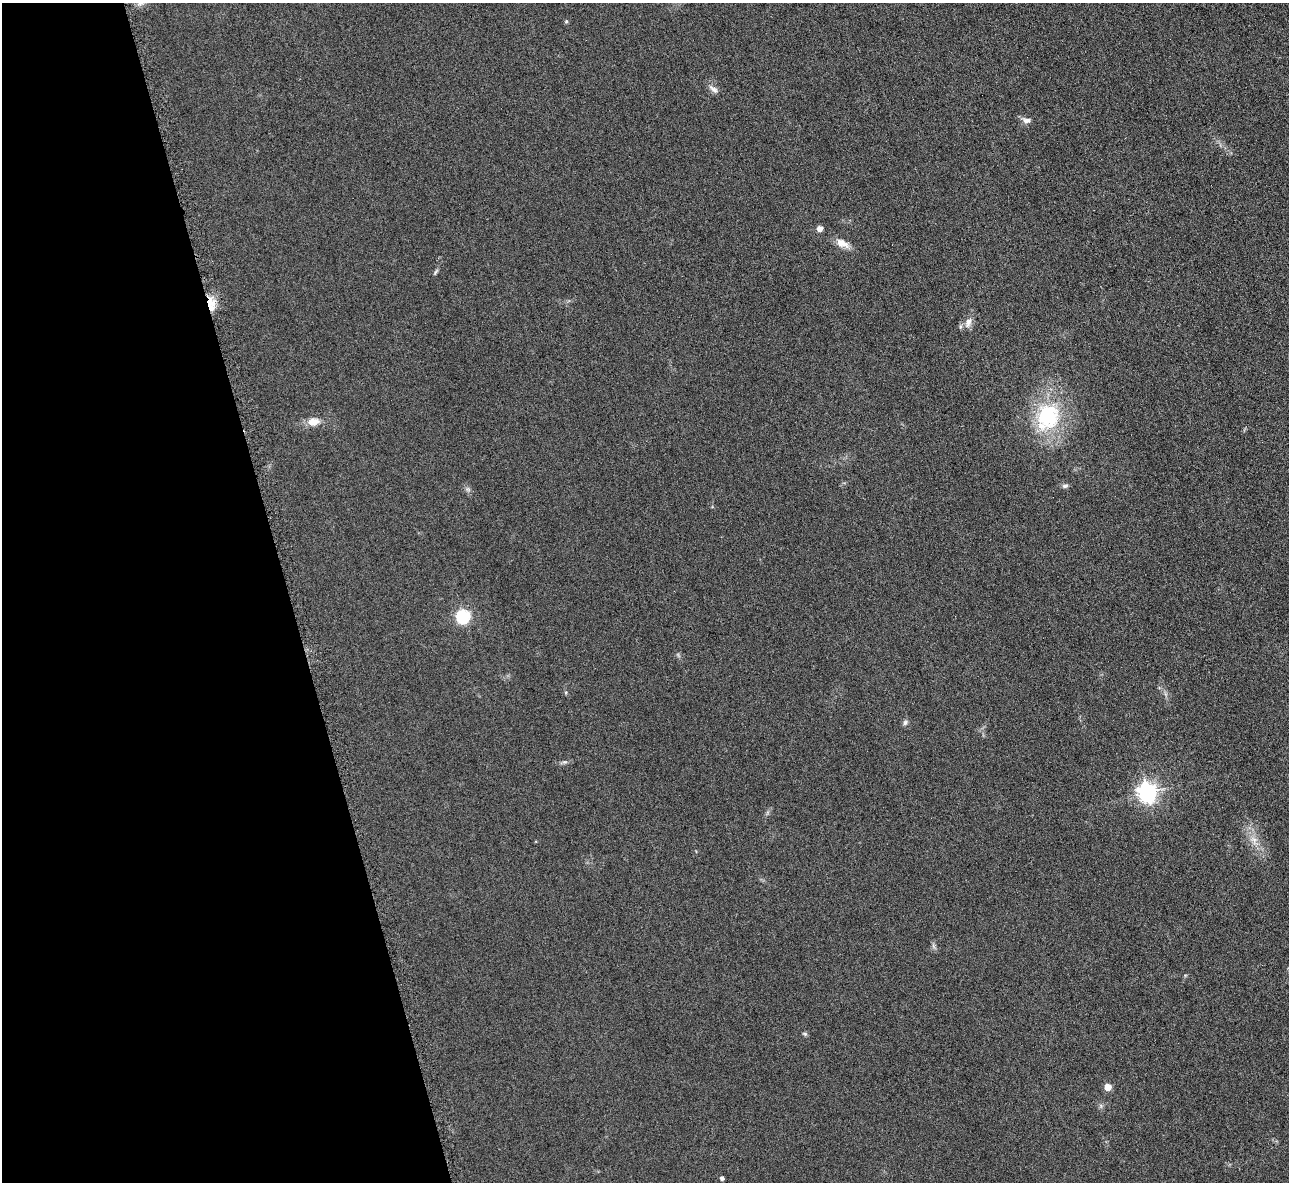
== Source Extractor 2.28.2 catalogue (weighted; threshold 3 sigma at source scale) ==
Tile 5 of 4 x 4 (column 1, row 2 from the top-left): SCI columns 6-1292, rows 2518-3697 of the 5171 x 5154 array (HDU 1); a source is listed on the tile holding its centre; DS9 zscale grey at full resolution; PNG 1291 x 1184 px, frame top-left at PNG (2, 3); no overlay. Shown black and unused: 22% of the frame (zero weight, under 3 of 6 exposures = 2% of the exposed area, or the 3 px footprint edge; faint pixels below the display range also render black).
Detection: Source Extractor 2.28.2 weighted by HDU 2 'WHT'; one run over the whole footprint, this tile lists its part. Background 0.121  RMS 0.011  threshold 0.043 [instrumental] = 3 sigma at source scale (4.09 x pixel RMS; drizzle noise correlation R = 1.36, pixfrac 0.8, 0.05/0.05 arcsec/px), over >= 5 px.
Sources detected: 19; all 19 listed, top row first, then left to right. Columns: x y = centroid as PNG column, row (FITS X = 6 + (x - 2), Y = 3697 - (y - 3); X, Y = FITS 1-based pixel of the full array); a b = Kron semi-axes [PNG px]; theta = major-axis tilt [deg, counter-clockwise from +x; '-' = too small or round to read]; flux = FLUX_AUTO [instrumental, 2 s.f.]
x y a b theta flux
566 21 5 4 - 1.2
713 89 14 6 -30 4.3
1026 120 12 7 -12 4.8
819 229 5 5 - 7.1
842 243 19 9 -26 9.3
436 271 9 4 55 1.7
212 303 20 8 -72 12
968 323 16 8 68 6.9
1048 417 39 32 69 83
313 422 17 11 11 10
1065 486 9 5 8 2.5
463 616 7 6 - 91
905 723 8 6 84 2.5
564 762 7 5 10 2
1147 792 7 7 - 500
1254 840 16 7 -67 9.1
805 1034 7 5 -18 1.5
1108 1087 5 5 - 16
722 1178 4 4 - 2.7
Overlapping masked pixels (flux is a lower limit): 1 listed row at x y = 212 303